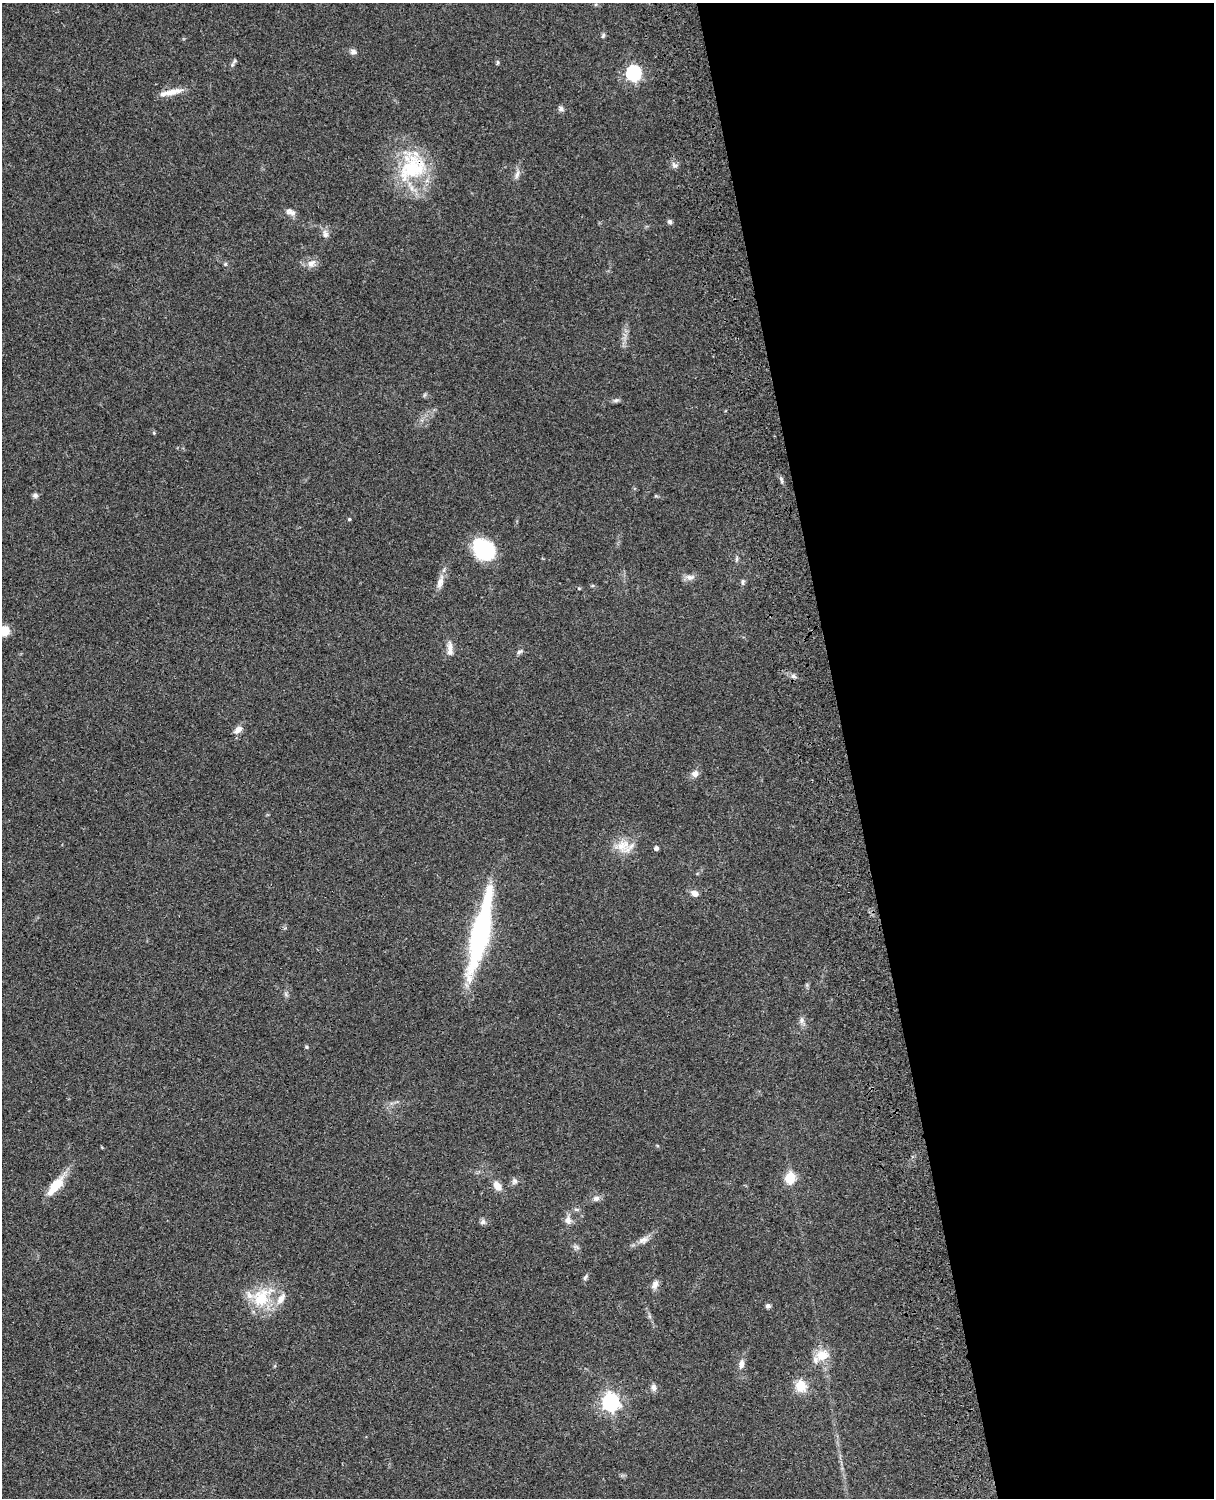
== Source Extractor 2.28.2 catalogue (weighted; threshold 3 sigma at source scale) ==
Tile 8 of 4 x 3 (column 4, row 2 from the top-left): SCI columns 3757-4968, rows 1772-3267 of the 5087 x 4926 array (HDU 1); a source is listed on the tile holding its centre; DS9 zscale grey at full resolution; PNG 1216 x 1500 px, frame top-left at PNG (2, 3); no overlay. Shown black and unused: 30% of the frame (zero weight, under 3 of 4 exposures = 6% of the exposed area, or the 3 px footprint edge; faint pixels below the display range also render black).
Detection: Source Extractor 2.28.2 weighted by HDU 2 'WHT'; one run over the whole footprint, this tile lists its part. Background 0.0955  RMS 0.0063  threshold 0.0283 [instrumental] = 3 sigma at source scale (4.5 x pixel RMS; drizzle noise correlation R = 1.50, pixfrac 1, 0.05/0.05 arcsec/px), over >= 5 px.
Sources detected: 60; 3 inside a brighter listed object's ellipse — not listed separately; the other 57 listed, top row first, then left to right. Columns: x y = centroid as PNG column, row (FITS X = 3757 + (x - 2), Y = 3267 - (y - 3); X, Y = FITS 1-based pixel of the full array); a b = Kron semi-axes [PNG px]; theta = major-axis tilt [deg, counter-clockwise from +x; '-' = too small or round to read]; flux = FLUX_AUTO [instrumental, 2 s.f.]
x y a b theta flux
603 36 8 5 63 1.1
353 52 8 7 - 2.2
234 61 6 4 70 0.91
497 62 7 4 82 0.82
633 73 7 7 - 120
172 92 27 8 12 7.5
561 109 8 6 -26 1.8
674 165 10 5 -44 2.1
411 169 45 32 62 46
517 174 15 5 74 2.7
291 212 14 7 -26 3.1
670 222 7 5 -60 1.5
325 234 11 7 -73 2.9
311 263 14 10 41 4.3
225 264 5 5 - 0.88
616 400 9 5 14 1.5
154 433 5 4 - 0.72
781 480 13 2 -73 1.2
35 495 7 6 - 1.7
349 519 4 4 - 0.74
484 549 22 16 -43 43
736 559 7 4 89 1.1
690 577 14 7 7 3.1
440 582 22 8 73 5.1
743 582 10 5 85 1.3
579 588 5 3 - 0.61
5 631 9 8 - 10
450 649 21 7 -88 4.4
520 652 8 5 38 1.4
793 676 8 6 -34 1.8
238 730 13 7 40 3.9
695 773 9 8 - 3.2
623 846 23 18 -27 12
656 848 4 4 - 2.1
695 893 9 7 -27 3.4
480 932 77 14 77 130
802 1020 9 6 -90 2.1
306 1047 5 4 - 0.8
790 1178 6 6 - 38
514 1181 9 7 64 2
55 1186 27 11 50 14
497 1186 12 8 -58 5.2
596 1198 9 7 15 2.4
576 1209 7 4 -2 1.1
568 1220 11 8 88 3.6
483 1222 8 7 - 1.8
643 1240 16 8 23 4.3
577 1247 10 5 -27 1.6
585 1277 9 5 65 1.3
655 1284 13 8 64 3.2
262 1297 35 23 46 26
768 1306 6 6 - 1.5
822 1355 19 15 16 10
741 1364 13 7 79 3.6
801 1386 14 12 -72 11
653 1387 9 7 -71 2.4
611 1402 7 7 - 230
Overlapping masked pixels (flux is a lower limit): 1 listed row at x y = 411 169
Isophote crosses this tile's border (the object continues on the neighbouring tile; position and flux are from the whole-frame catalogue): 1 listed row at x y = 5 631